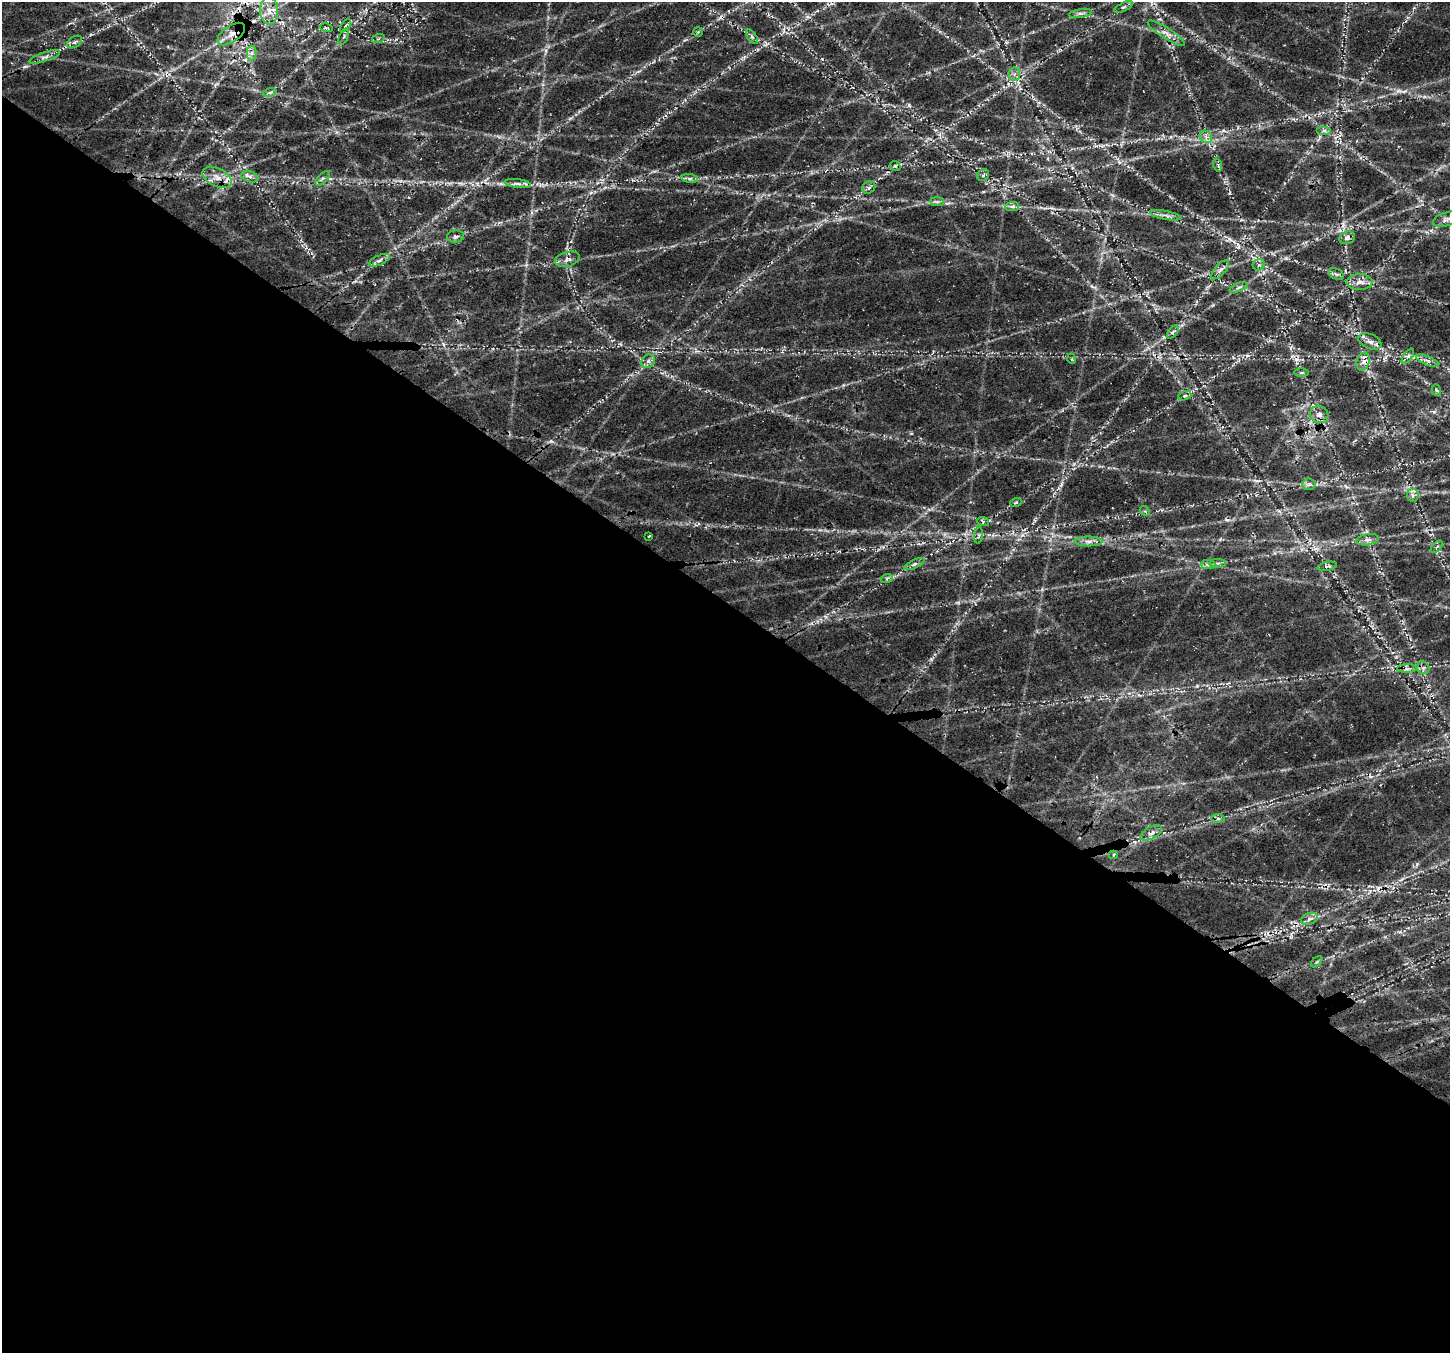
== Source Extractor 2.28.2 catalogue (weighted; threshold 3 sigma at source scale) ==
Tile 14 of 4 x 4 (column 2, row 4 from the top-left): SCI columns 1676-3123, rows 469-1819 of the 6236 x 6279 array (HDU 1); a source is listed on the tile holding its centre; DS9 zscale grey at full resolution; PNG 1452 x 1355 px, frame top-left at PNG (2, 2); each listed source drawn as its Kron ellipse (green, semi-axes under 4 px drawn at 4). Shown black and unused: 56% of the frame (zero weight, under 3 of 4 exposures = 14% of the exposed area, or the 3 px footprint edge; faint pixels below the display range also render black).
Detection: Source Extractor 2.28.2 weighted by HDU 2 'WHT'; one run over the whole footprint, this tile lists its part. Background 0.0718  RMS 0.008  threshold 0.0359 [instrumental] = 3 sigma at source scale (4.5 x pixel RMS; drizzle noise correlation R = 1.50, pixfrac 1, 0.0396/0.0396 arcsec/px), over >= 5 px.
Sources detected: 80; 6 cosmic-ray / hot-pixel residue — neither listed nor drawn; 1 inside a brighter listed object's ellipse — not listed separately; the other 73 listed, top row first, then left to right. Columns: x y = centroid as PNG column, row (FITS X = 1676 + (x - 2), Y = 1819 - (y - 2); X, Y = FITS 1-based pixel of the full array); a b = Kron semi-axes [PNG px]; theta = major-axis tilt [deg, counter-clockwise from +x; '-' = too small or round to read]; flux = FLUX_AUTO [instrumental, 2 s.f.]
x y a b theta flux
1123 7 10 4 27 1.7
269 11 14 9 -88 8.1
1081 13 11 4 8 2.4
346 26 7 3 55 1
326 28 6 2 -13 0.78
698 32 5 5 - 0.95
1166 33 22 5 -33 5.6
231 34 16 8 35 7.6
344 37 9 3 68 1.3
752 37 8 4 -54 1.6
378 39 6 4 18 1.2
75 42 8 5 34 1.8
251 53 7 5 89 2.6
45 57 16 4 19 3.1
1014 74 6 6 - 2.4
270 92 7 4 19 1.4
1324 130 7 4 0 1.9
1206 137 7 5 -46 2.7
1218 165 7 4 -72 1.4
895 166 5 4 - 1.1
983 175 6 5 - 1.5
217 177 15 9 -27 7.6
250 177 8 5 -18 2.6
323 178 9 4 45 1.8
690 178 8 4 -7 1.9
518 184 13 4 -7 3.2
869 188 7 5 36 1.9
937 202 7 4 0 1.6
1012 206 7 4 1 1.7
1166 215 16 3 -11 2.9
1446 219 13 6 18 3.4
455 236 8 6 7 2
1347 238 8 6 20 3.3
567 259 12 7 14 3.9
379 260 11 5 24 2.4
1259 265 6 5 - 1.7
1220 270 12 5 48 2.9
1336 274 8 5 -25 1.8
1360 282 13 8 1 5.7
1238 287 9 3 21 1.6
1173 332 8 4 52 1.7
1370 341 12 7 -23 4.5
1408 356 9 4 54 1.7
1072 359 5 3 - 0.67
648 361 7 6 - 2.4
1427 361 12 4 -23 2.8
1363 362 9 6 73 3.7
1302 372 7 3 0 1.1
1436 390 6 3 -70 1.1
1185 396 7 4 20 1.4
1319 414 9 8 - 3.9
1309 484 6 6 - 2
1413 495 6 6 - 2.2
1016 502 6 3 20 0.9
1145 511 5 4 - 1.3
983 521 6 4 -18 1.3
979 535 8 4 85 1.5
649 536 3 3 - 3.2
1368 540 11 5 10 2.9
1089 541 14 5 0 4
1437 547 7 3 45 0.97
1218 563 8 4 1 1.9
914 564 11 4 25 2.1
1208 564 7 4 0 2
1327 566 9 3 11 1.4
887 578 6 4 20 1.3
1423 668 7 6 - 2.2
1407 669 10 4 1 2.3
1218 818 7 4 0 1.8
1151 833 12 6 29 3.6
1113 855 4 3 - 1.2
1309 919 9 5 20 2.9
1317 962 7 4 45 1.3
Overlapping masked pixels (flux is a lower limit): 4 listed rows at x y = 269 11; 231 34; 1347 238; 1363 362
Unlisted compact peaks at least as high as the median listed source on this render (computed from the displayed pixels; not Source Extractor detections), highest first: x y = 931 659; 909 105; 822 59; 1227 520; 1434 412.